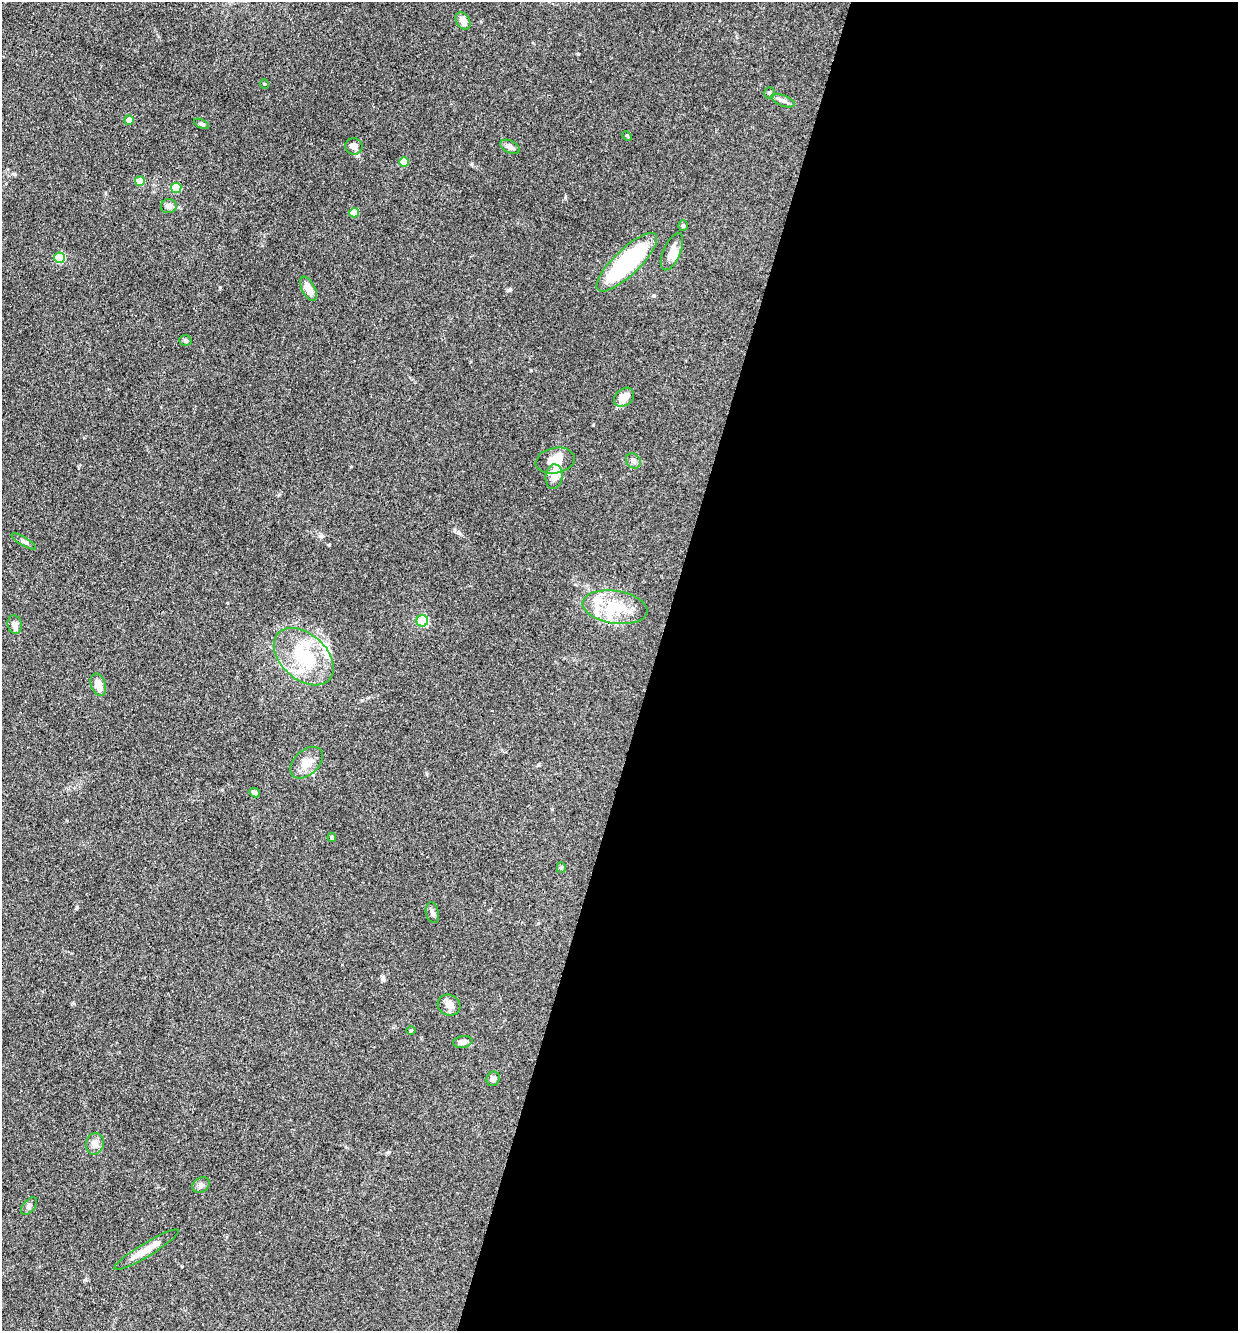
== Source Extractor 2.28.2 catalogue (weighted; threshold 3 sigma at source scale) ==
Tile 12 of 4 x 4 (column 4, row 3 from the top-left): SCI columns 3967-5202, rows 1331-2659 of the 5334 x 5318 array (HDU 1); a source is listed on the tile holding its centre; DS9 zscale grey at full resolution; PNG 1240 x 1333 px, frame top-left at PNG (2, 2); each listed source drawn as its Kron ellipse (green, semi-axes under 4 px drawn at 4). Shown black and unused: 47% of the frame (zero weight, under 3 of 4 exposures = <1% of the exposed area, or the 3 px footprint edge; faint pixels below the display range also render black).
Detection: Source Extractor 2.28.2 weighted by HDU 2 'WHT'; one run over the whole footprint, this tile lists its part. Background 0.141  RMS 0.0069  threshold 0.0308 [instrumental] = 3 sigma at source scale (4.5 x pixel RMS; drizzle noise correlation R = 1.50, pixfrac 1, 0.05/0.05 arcsec/px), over >= 5 px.
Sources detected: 50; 1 inside a brighter object's white glare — neither listed nor drawn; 6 inside a brighter listed object's ellipse — not listed separately; the other 43 listed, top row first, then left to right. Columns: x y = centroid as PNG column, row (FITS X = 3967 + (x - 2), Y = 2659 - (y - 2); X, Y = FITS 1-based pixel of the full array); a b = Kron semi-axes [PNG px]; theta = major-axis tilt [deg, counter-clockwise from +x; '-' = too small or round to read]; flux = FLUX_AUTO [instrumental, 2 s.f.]
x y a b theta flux
463 21 9 6 -59 4.4
265 84 5 3 - 0.54
770 93 6 5 - 1.9
783 101 13 5 -20 2.5
129 120 5 5 - 4.9
202 124 8 4 -27 1.1
627 136 5 4 - 0.81
354 146 8 8 - 3.4
510 147 10 6 -25 2.3
404 162 5 4 - 11
140 181 5 5 - 13
176 188 5 5 - 25
169 206 8 7 - 2.8
354 213 5 4 - 9.6
683 226 5 4 - 1
672 252 20 8 67 6.3
60 258 5 5 - 40
627 262 40 13 44 75
308 289 13 6 -63 7
185 341 6 5 - 1.1
624 397 11 8 41 7.8
555 461 20 12 11 10
633 461 8 6 -46 2.5
554 477 12 8 82 5.3
24 541 14 3 -31 1.5
615 607 33 16 -9 24
422 621 6 5 - 68
15 625 9 7 -76 3.5
304 657 34 22 -42 39
98 685 11 7 -71 6.7
307 763 19 12 43 8.3
254 793 5 4 - 2.7
332 837 5 3 - 0.86
561 868 5 4 - 1
432 912 10 6 -78 2.2
449 1005 11 10 - 4.8
411 1030 5 3 - 0.66
463 1042 10 6 9 2.7
493 1079 7 6 - 2.4
95 1144 11 8 76 4.2
201 1185 9 7 36 2.2
29 1206 10 6 50 2.1
146 1250 37 6 31 10
Unlisted compact peaks at least as high as the median listed source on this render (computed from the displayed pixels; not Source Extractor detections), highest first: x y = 578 54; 321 536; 509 290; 454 530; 77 907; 220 287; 531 370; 383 977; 565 197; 14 174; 329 545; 593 425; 538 765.